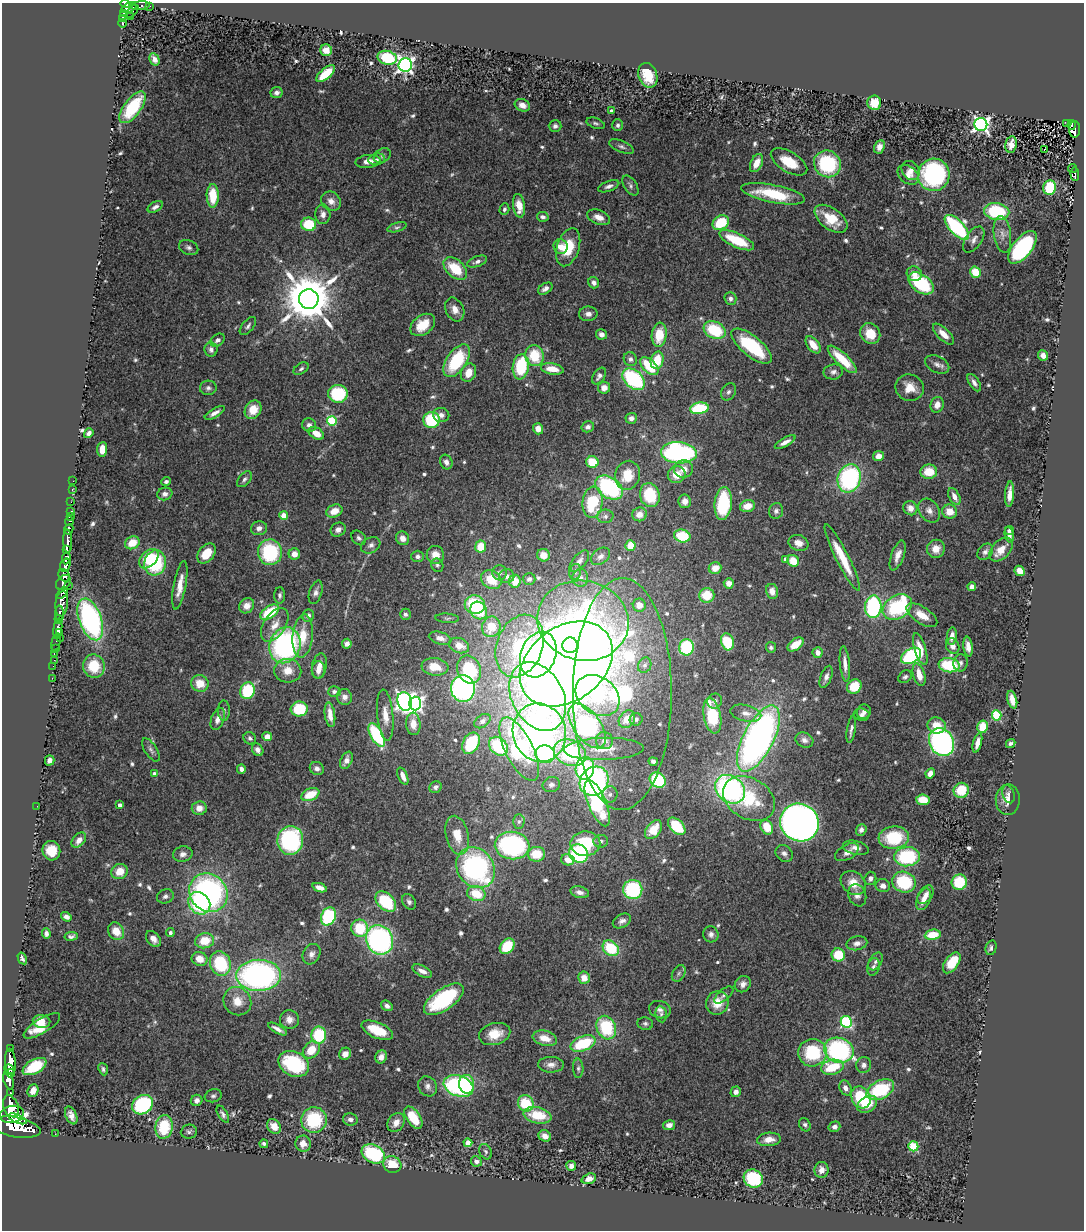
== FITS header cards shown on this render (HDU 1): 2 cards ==
NAXIS1  =                 1082
NAXIS2  =                 1228

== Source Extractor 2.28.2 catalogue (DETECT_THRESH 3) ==
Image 1082 x 1228 px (HDU 1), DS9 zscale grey, 1 PNG px = 1 image px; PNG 1086 x 1232 px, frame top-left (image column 1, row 1228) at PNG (2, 3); each listed source drawn as its Kron ellipse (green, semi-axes under 4 px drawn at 4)
Background 0.782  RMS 0.035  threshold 0.106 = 3 sigma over >= 5 px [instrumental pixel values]
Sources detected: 630; of the 630, the 500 brightest by FLUX_AUTO listed and drawn (130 fainter detections omitted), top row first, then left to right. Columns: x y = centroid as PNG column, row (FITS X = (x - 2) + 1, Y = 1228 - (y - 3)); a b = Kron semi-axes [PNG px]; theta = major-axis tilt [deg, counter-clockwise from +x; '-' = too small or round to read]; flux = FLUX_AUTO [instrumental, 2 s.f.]
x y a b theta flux
125 4 4 3 - 440
140 6 9 3 5 81
150 6 3 2 - 10
129 8 8 4 26 480
132 11 8 4 47 210
124 14 4 3 - 200
130 16 2 2 - 27
122 18 4 3 - 130
122 23 4 3 - 55
326 50 6 5 - 21
387 58 10 7 -14 120
154 59 6 4 -62 12
405 65 7 6 - 1000
326 74 11 5 40 66
648 75 13 9 -69 69
276 92 6 5 - 9.2
874 103 7 7 - 42
522 105 8 6 -23 16
132 107 19 8 53 120
611 111 4 3 - 11
595 123 9 5 -20 5.9
1067 123 3 2 - 34
981 124 6 6 - 960
618 125 6 5 - 6.5
1072 125 5 3 - 49
555 126 6 6 - 7.8
1075 129 8 5 86 110
1011 144 8 5 80 18
621 147 13 5 -21 8.3
880 147 7 5 65 13
1044 149 3 2 - 16
382 156 9 6 32 7.1
377 159 8 5 10 6.5
368 161 12 6 7 18
789 162 20 10 -31 53
756 163 10 5 64 27
827 164 14 13 - 180
1073 168 4 3 - 39
911 170 10 8 -53 16
1075 174 7 4 -86 100
908 175 12 8 -37 17
934 175 16 15 - 360
630 185 11 6 -58 7.2
609 186 11 5 20 9.7
1050 187 7 6 - 120
773 194 32 9 -11 120
213 196 11 6 -90 70
331 201 10 9 - 18
519 206 12 6 -82 33
155 207 8 5 29 9.2
504 209 6 4 71 6.1
997 212 13 8 -9 160
323 214 10 7 -87 13
543 217 6 4 -11 7.8
598 217 12 7 -20 19
831 219 19 10 -36 66
721 223 9 6 32 88
309 224 7 6 - 89
397 227 10 4 16 5.6
957 227 16 7 -46 340
1002 234 18 8 -82 18
974 239 15 8 56 14
737 240 19 7 -24 100
561 247 7 7 - 23
568 247 19 11 72 75
1022 247 19 9 51 380
189 248 10 7 -23 8.8
477 262 10 5 20 9.4
455 269 14 8 -42 82
975 272 6 5 - 60
914 274 8 7 - 20
594 283 6 5 - 10
921 283 14 9 -35 170
545 289 8 5 32 9.6
309 299 10 9 - 15000
730 299 6 6 - 8.6
455 309 12 9 -65 23
588 314 9 7 1 13
423 325 13 9 37 48
248 326 11 5 51 7.6
715 330 11 8 -27 120
602 334 5 5 - 12
870 334 11 9 -50 51
943 334 13 6 -45 25
659 335 12 7 82 63
218 340 8 5 36 9.6
813 345 10 5 -52 35
752 346 25 10 -39 170
211 349 7 6 - 10
1043 355 5 5 - 14
535 356 10 9 - 75
630 359 7 6 - 8.3
842 359 19 6 -43 82
657 360 9 6 76 58
457 361 18 10 56 170
937 364 13 8 -27 13
649 366 11 6 -44 99
521 367 13 8 81 150
301 369 8 5 34 6.1
552 369 11 5 -10 37
833 372 10 7 10 10
468 373 9 7 69 32
599 376 9 5 56 9.2
634 379 13 8 -42 260
974 383 10 5 -57 10
208 388 8 7 - 8.1
604 388 6 6 - 19
910 388 14 13 - 38
728 392 9 7 57 7.9
338 394 10 9 - 140
937 405 8 6 73 19
699 408 9 5 9 140
253 410 10 7 60 43
215 413 11 4 30 13
441 415 8 7 - 12
631 418 6 5 - 12
431 420 8 8 - 130
332 421 5 5 - 170
309 425 7 6 - 11
588 427 6 5 - 8.4
538 429 5 5 - 20
89 433 5 4 - 11
316 433 8 5 -33 30
785 442 11 4 29 15
102 449 7 5 83 30
679 453 18 10 -4 530
878 456 5 5 - 22
446 462 7 6 - 14
592 462 6 6 - 67
683 469 9 8 - 25
929 472 8 7 - 55
627 475 14 12 75 63
677 475 9 8 - 37
849 478 14 11 73 340
244 479 9 5 49 7.6
73 481 2 2 - 5.6
166 481 5 4 - 6.6
609 488 15 10 -34 300
72 490 3 2 - 15
165 494 7 6 - 13
1010 494 13 4 85 19
650 495 12 10 -75 100
954 497 9 5 -63 20
685 501 7 6 - 18
71 502 2 2 - 7.9
592 502 16 10 85 140
723 503 16 8 84 200
747 506 8 5 17 35
910 508 7 6 - 17
70 511 3 3 - 26
334 511 8 6 22 32
776 511 8 7 - 8.3
929 511 13 9 -52 17
950 512 7 7 - 32
639 514 7 7 - 23
284 516 4 4 - 49
605 516 8 6 3 8.5
71 517 4 2 - 13
69 521 5 3 - 130
259 528 8 7 - 13
69 529 5 4 - 180
338 530 8 6 32 12
1009 530 4 4 - 6.3
1009 535 8 4 -77 11
682 536 8 6 -13 92
359 538 8 6 -45 7.3
403 538 7 6 - 16
68 541 12 4 -89 1600
132 543 7 6 - 48
798 543 10 7 -20 23
371 545 10 7 29 11
630 545 5 5 - 42
481 547 6 5 - 57
66 549 3 3 - 600
936 549 9 9 - 24
1001 550 14 9 45 30
270 552 13 12 - 200
985 552 9 7 47 9.2
206 553 11 7 51 56
294 554 5 5 - 20
435 555 9 8 - 32
544 555 6 6 - 22
898 555 16 6 70 19
418 556 6 5 - 8.3
600 556 11 7 37 12
66 558 6 4 84 840
842 558 37 6 -63 77
149 559 11 7 46 64
785 559 4 3 - 11
579 561 13 6 50 13
793 561 6 5 - 43
155 563 12 10 73 170
65 565 7 5 73 1100
437 565 7 6 - 5.8
715 568 6 5 - 30
1020 571 6 4 -44 34
575 572 8 6 78 7.4
499 573 7 7 - 9.3
64 575 6 5 - 700
507 576 7 7 - 11
580 578 9 8 - 14
529 579 6 6 - 6
491 580 11 8 -34 60
515 581 6 6 - 33
63 582 8 6 44 940
729 583 5 5 - 24
68 585 2 2 - 130
180 585 24 6 80 36
972 587 4 4 - 15
772 591 7 6 - 21
316 592 12 6 73 11
62 593 7 3 39 310
280 595 8 5 88 7.4
707 595 7 7 - 59
62 604 13 6 83 910
475 605 10 9 - 170
639 605 6 6 - 27
247 606 8 7 - 21
873 607 11 8 87 280
897 607 16 11 33 240
479 610 9 8 - 83
270 612 10 6 34 99
59 614 8 3 -88 740
405 614 6 5 - 6.1
922 615 18 8 -34 36
308 616 6 6 - 10
447 618 12 4 -4 6.9
59 619 4 3 - 450
90 619 22 11 -70 480
583 621 46 40 -13 900
275 625 19 10 56 32
491 627 10 9 - 55
58 629 10 4 82 1700
60 632 4 3 - 510
303 636 21 10 84 58
952 636 9 5 82 17
60 638 3 2 - 56
440 638 11 6 -15 16
56 642 9 3 78 79
727 642 9 6 -74 100
347 644 5 4 - 13
795 644 9 5 36 37
285 645 18 15 68 500
570 645 8 7 - 340
459 646 10 7 -21 27
520 646 32 23 70 240
953 646 8 6 -64 15
687 647 8 7 - 170
771 647 5 5 - 5.8
968 647 10 4 -83 17
55 649 3 2 - 25
920 649 16 5 -73 36
818 652 5 5 - 17
54 654 3 2 - 39
538 655 23 17 68 340
911 656 11 7 30 240
54 660 2 2 - 14
960 663 8 7 - 9.2
566 664 51 37 36 6300
845 664 18 5 -85 19
645 665 8 6 63 6.2
949 665 10 7 -7 110
53 666 2 2 - 13
94 666 12 10 -72 77
319 666 12 7 81 19
435 667 13 8 -7 44
318 670 8 6 -87 16
469 670 14 11 -67 140
288 671 13 11 -4 35
919 675 11 6 -74 32
826 677 12 5 70 12
905 677 7 5 38 6.1
52 678 2 2 - 15
200 683 9 8 - 42
854 686 7 7 - 58
463 688 13 12 - 580
247 691 9 7 66 140
334 691 6 5 - 7.5
622 694 116 49 90 710
538 696 36 25 -61 500
597 696 24 18 -38 240
344 697 8 7 - 14
1012 700 9 4 -75 26
405 701 9 7 -76 1100
715 701 8 7 - 8.4
415 703 7 6 - 760
299 709 8 7 - 97
224 711 10 6 -89 6.5
864 712 7 7 - 9.8
746 713 15 8 -13 20
330 715 12 5 -83 26
385 715 26 8 -84 33
862 715 8 6 -11 10
997 715 5 5 - 170
712 716 18 8 -79 120
218 719 11 6 71 17
627 719 9 7 54 29
636 719 6 6 - 6.1
482 721 9 6 36 9.1
413 724 11 7 -85 28
937 725 9 8 - 41
587 726 26 13 -54 520
982 727 6 5 - 53
851 730 13 3 81 8.6
539 733 29 26 -72 1100
377 735 13 6 -61 210
267 736 5 4 - 20
250 738 7 6 - 6.8
758 739 36 15 63 1200
804 740 9 7 -25 11
604 741 9 8 - 15
941 742 15 12 -62 540
471 743 11 8 64 120
977 743 10 4 75 17
1011 743 5 4 - 7.3
498 746 10 8 -44 160
519 749 35 14 -64 410
604 749 40 11 1 63
151 750 13 6 -57 9
258 750 7 5 -58 12
570 753 17 12 -23 280
545 754 9 9 - 150
50 760 5 4 - 11
346 760 9 5 67 14
653 761 5 4 - 7.2
241 769 5 4 - 9.5
317 769 7 6 - 11
585 769 11 9 80 340
930 773 5 4 - 19
155 774 4 4 - 12
403 776 9 4 -67 18
658 780 8 7 - 170
594 781 15 13 45 580
551 785 9 7 21 9.2
436 787 6 5 - 7.4
730 789 16 13 -38 590
961 790 8 7 - 66
610 794 8 7 - 9.4
1008 794 9 5 -72 8.2
310 795 9 6 24 53
749 799 27 20 -31 130
923 800 7 5 -8 51
1008 800 15 12 87 25
597 803 25 9 -67 380
119 805 4 3 - 10
37 806 2 2 - 7
199 808 7 7 - 20
519 822 7 5 88 5.8
799 822 20 18 -33 1700
677 826 10 6 -45 110
767 827 7 6 - 45
654 830 11 7 52 43
861 830 6 5 - 9.2
457 835 20 11 -76 45
894 838 15 11 5 120
79 840 9 6 48 16
290 840 14 13 - 310
601 841 7 6 - 6.2
585 844 15 12 1 110
512 845 17 14 -7 360
856 848 13 7 -13 14
51 851 10 9 - 49
847 852 13 7 29 18
784 853 9 7 -41 11
183 854 10 7 14 12
536 854 8 7 - 55
578 854 10 9 - 210
907 857 13 9 4 190
568 860 7 5 -13 29
476 868 22 18 -54 510
120 872 8 7 - 36
870 878 7 6 - 9.6
904 882 12 10 -17 140
959 882 8 7 - 89
853 883 14 10 -41 33
883 886 7 6 - 12
320 888 7 4 -20 16
633 890 9 9 - 200
580 892 9 5 -14 11
208 893 20 18 -48 620
476 894 9 7 -20 76
857 895 11 9 -68 13
925 895 10 6 54 17
165 896 9 7 22 8.6
924 899 11 6 68 18
386 902 12 8 -46 150
409 902 8 6 -58 7.9
199 903 12 10 -47 220
329 916 9 7 65 250
66 917 5 4 - 9.4
622 921 10 6 29 11
360 928 9 8 - 91
116 931 9 7 -58 38
46 933 5 4 - 8.7
170 933 4 4 - 5.9
711 934 8 7 - 11
933 935 8 5 7 53
71 936 7 4 8 6
153 939 9 6 -51 17
380 940 15 13 -61 530
205 941 9 7 14 56
857 943 10 7 13 13
507 946 8 6 49 91
611 948 9 6 -40 120
991 948 7 5 76 7.1
311 954 11 8 62 13
838 955 7 6 - 69
22 958 6 3 -59 6
200 959 8 7 - 30
876 961 10 6 58 8.3
220 963 12 10 -73 150
952 963 12 6 55 65
873 967 9 6 73 8.3
422 971 11 5 -27 16
679 973 9 6 60 7.2
259 975 22 15 0 730
584 978 6 6 - 30
743 984 9 7 48 14
724 995 11 5 40 7.8
444 999 23 10 34 220
237 1001 14 13 - 39
717 1003 12 11 - 39
387 1006 6 5 - 9.9
660 1010 11 8 -15 12
661 1014 8 5 -80 6.4
289 1020 9 9 - 19
41 1021 9 6 -10 25
846 1022 6 5 - 310
645 1024 8 6 -15 6.6
42 1026 21 7 32 43
606 1028 12 9 -66 150
277 1029 10 3 -29 13
377 1030 17 8 -24 68
495 1034 16 10 15 47
319 1035 8 7 - 130
545 1038 12 7 -14 35
583 1043 13 7 21 140
10 1049 3 3 - 99
311 1050 9 7 46 49
839 1050 15 12 -19 380
812 1053 14 13 - 140
345 1054 6 5 - 17
381 1057 7 5 66 14
10 1062 13 5 -86 3100
294 1064 16 12 -28 210
551 1065 13 8 -1 16
864 1065 8 7 - 11
34 1067 13 7 28 94
832 1067 11 7 12 96
578 1068 10 5 -87 6
9 1069 6 4 -23 860
103 1069 6 4 -67 6.1
11 1073 4 3 - 400
8 1081 9 5 -70 1400
467 1084 9 7 -78 100
428 1086 10 9 - 12
459 1086 15 10 -19 340
845 1088 8 5 -62 12
880 1090 14 9 28 180
33 1091 6 5 - 17
736 1092 5 5 - 14
10 1093 3 3 - 88
213 1096 8 6 16 6.4
861 1097 11 9 -63 130
197 1100 6 5 - 10
526 1103 8 7 - 110
867 1104 10 7 33 30
143 1105 11 9 35 250
11 1106 11 7 -69 3900
12 1114 12 8 12 3600
223 1114 9 4 -59 7.4
71 1115 9 5 -66 15
537 1115 14 8 -13 78
413 1118 12 6 -55 70
18 1119 10 4 -22 1200
350 1119 7 6 - 11
314 1120 13 13 - 160
396 1122 10 8 56 20
669 1125 6 5 - 16
805 1125 7 5 -62 6.3
274 1126 8 6 -48 26
16 1127 25 10 -11 7200
164 1127 12 8 79 110
834 1127 6 5 - 9.4
189 1132 8 7 - 7.2
55 1134 2 2 - 9.4
545 1136 6 5 - 17
769 1139 12 6 4 23
468 1143 4 4 - 43
264 1144 4 3 - 5.9
303 1144 8 7 - 21
913 1146 5 5 - 140
486 1152 8 6 -66 5.8
373 1154 12 9 -28 190
476 1161 5 5 - 8.4
392 1165 9 8 - 68
571 1166 5 5 - 12
822 1170 8 7 - 16
589 1179 7 5 20 17
753 1179 10 8 -29 160
At the frame edge (FLAGS 8, measured only in part): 1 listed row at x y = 125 4
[130 fainter detections neither listed nor drawn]